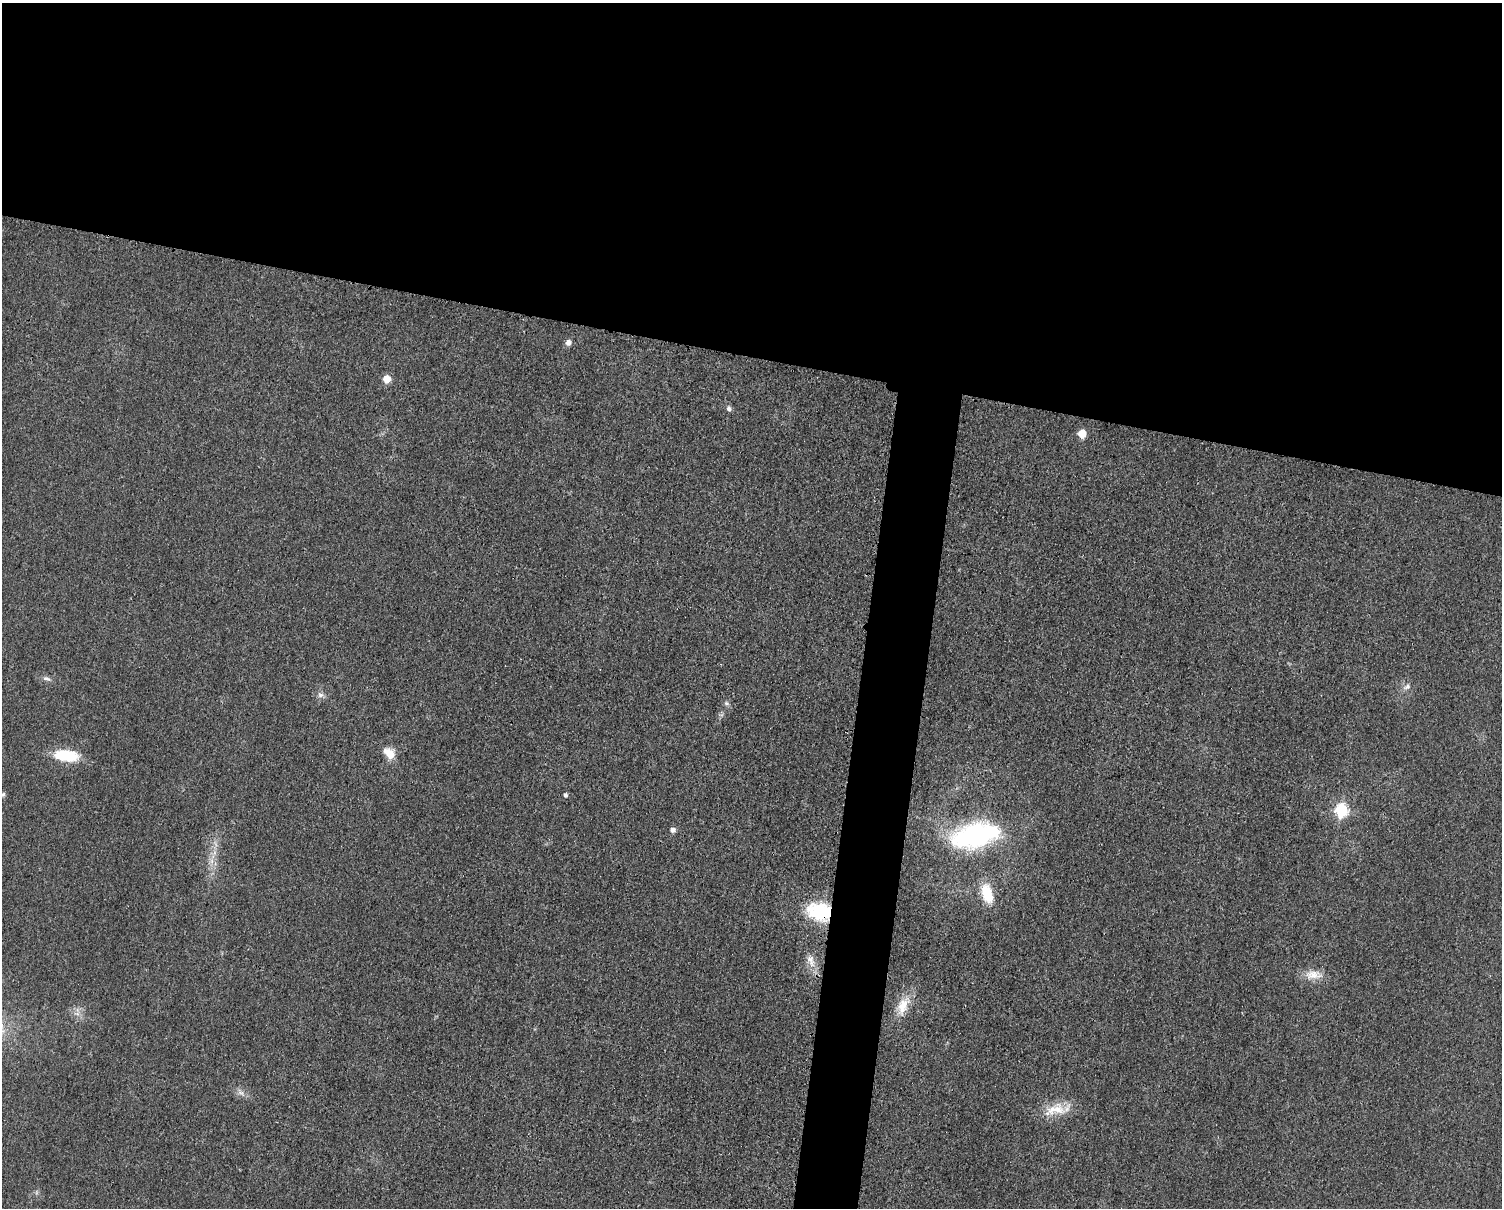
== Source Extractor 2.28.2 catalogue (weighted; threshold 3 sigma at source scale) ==
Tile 2 of 3 x 4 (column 2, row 1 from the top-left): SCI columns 1747-3246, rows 3626-4831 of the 4862 x 4841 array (HDU 1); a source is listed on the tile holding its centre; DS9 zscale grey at full resolution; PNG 1504 x 1210 px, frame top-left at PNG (2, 3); no overlay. Shown black and unused: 32% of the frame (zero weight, under 3 of 4 exposures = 1% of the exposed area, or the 3 px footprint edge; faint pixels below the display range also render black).
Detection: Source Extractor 2.28.2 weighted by HDU 2 'WHT'; one run over the whole footprint, this tile lists its part. Background 0.029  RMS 0.0058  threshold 0.0262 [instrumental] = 3 sigma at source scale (4.5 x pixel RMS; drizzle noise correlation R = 1.50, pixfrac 1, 0.05/0.05 arcsec/px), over >= 5 px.
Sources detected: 23; all 23 listed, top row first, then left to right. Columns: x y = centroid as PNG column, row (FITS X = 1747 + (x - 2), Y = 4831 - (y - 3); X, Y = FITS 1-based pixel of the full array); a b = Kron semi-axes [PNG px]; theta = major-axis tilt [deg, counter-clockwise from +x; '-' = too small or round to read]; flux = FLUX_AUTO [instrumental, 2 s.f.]
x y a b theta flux
568 342 7 6 - 2.6
387 379 6 6 - 8.9
729 408 8 6 -73 1.6
1082 434 6 5 - 12
46 679 12 5 -17 2
1407 687 11 6 31 2.3
321 695 9 6 0 2.1
726 703 6 5 - 1.2
390 754 13 8 -46 9.3
66 755 29 13 -5 20
3 795 7 5 47 1.2
565 795 5 4 - 1.4
1341 810 7 6 - 53
673 830 5 5 - 2.5
975 835 39 20 14 110
212 861 8 5 -89 2.2
987 894 22 12 -75 16
819 911 26 18 -13 35
811 960 21 10 -72 6
1313 975 24 11 -1 7.8
903 1006 27 14 69 12
241 1093 8 5 -30 2
1058 1110 20 17 -86 12
Overlapping masked pixels (flux is a lower limit): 1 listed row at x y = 819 911
Isophote crosses this tile's border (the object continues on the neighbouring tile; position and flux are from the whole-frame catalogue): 1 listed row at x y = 3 795